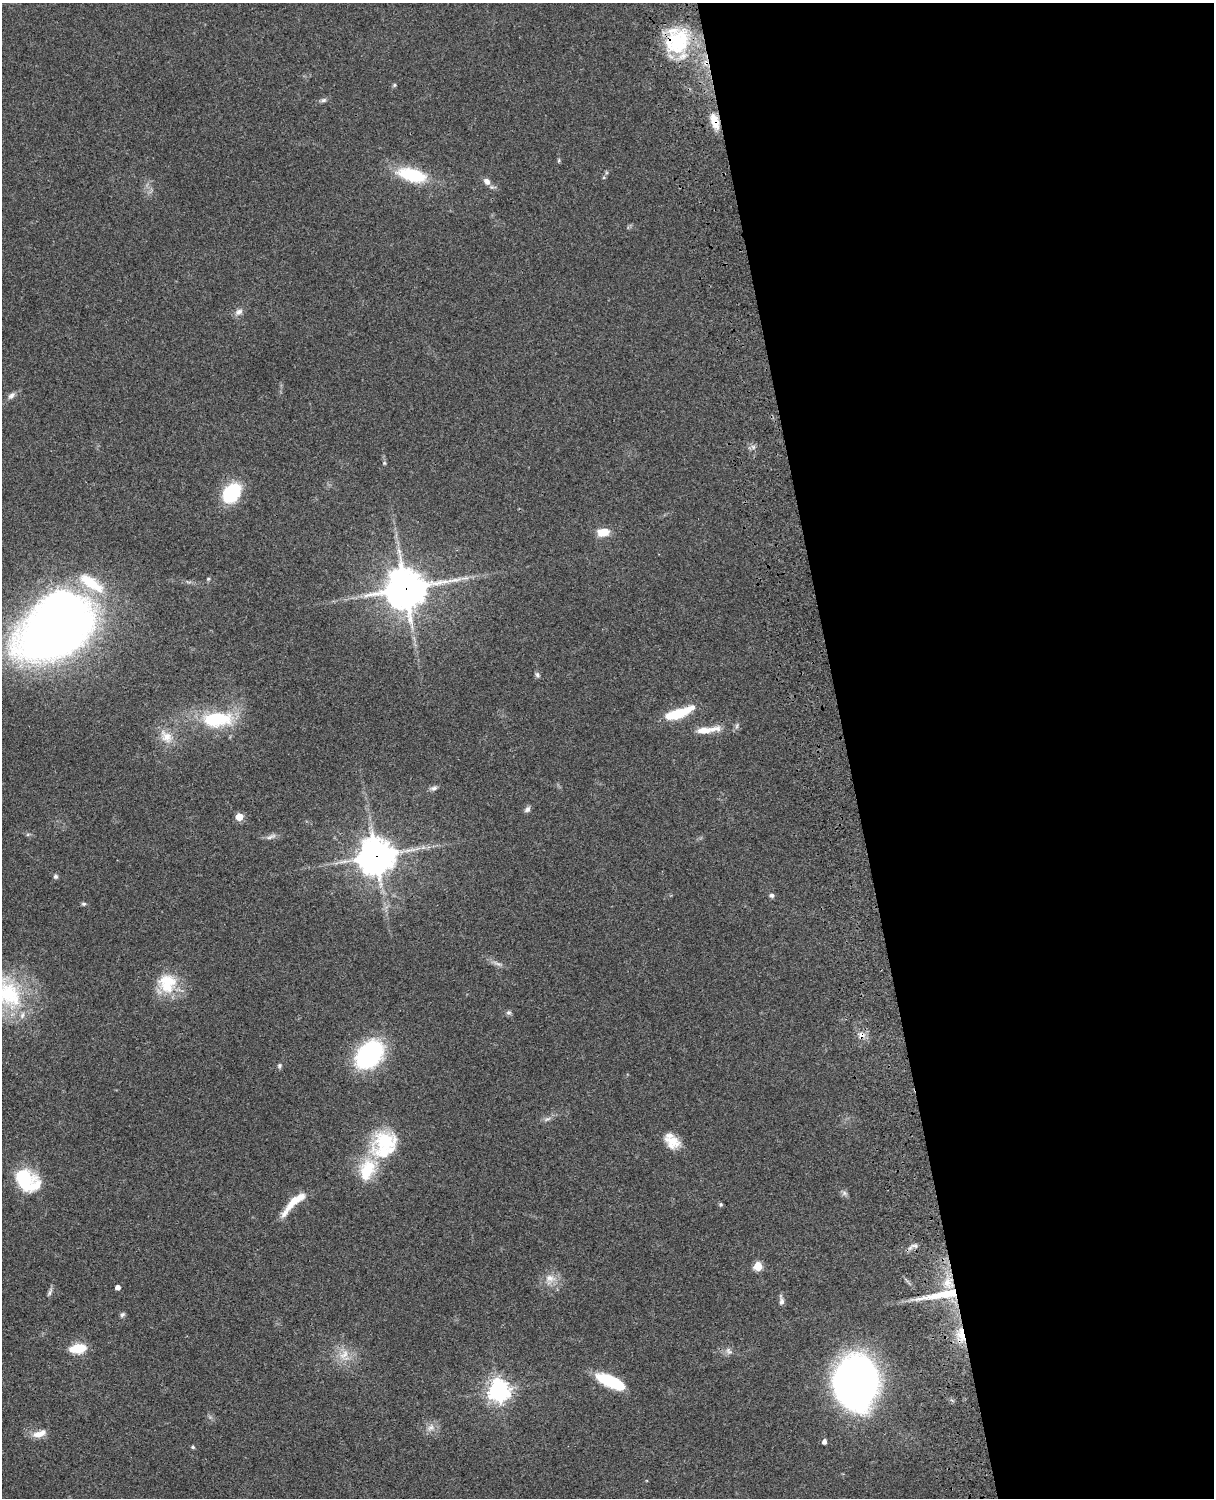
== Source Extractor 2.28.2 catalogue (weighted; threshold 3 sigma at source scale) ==
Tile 8 of 4 x 3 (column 4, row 2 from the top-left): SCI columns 3758-4969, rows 1773-3268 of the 5088 x 4928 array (HDU 1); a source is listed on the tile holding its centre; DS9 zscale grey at full resolution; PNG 1216 x 1500 px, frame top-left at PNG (2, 3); no overlay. Shown black and unused: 30% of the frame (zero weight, under 3 of 4 exposures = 6% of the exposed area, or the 3 px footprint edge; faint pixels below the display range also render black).
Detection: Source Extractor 2.28.2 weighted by HDU 2 'WHT'; one run over the whole footprint, this tile lists its part. Background 0.0768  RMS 0.0058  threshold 0.0259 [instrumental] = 3 sigma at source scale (4.5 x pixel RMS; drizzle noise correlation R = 1.50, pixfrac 1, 0.05/0.05 arcsec/px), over >= 5 px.
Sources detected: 70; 1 too faint to see at this stretch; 1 inside a brighter object's white glare — not listed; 4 inside a brighter listed object's ellipse — not listed separately; the other 64 listed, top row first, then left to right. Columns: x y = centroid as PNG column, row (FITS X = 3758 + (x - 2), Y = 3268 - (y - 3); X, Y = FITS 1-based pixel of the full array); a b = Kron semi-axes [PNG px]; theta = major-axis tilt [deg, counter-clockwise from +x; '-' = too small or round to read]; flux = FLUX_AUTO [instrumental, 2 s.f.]
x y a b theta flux
677 41 37 33 73 44
394 85 5 4 - 0.75
323 100 7 6 - 1.4
715 121 20 9 -71 9.2
559 160 6 4 72 0.69
412 175 33 14 -15 32
487 181 10 8 -47 3.1
239 312 12 8 30 2.8
11 396 11 6 46 2.4
384 463 5 5 - 0.76
232 493 24 17 49 29
603 532 13 8 9 9
465 578 14 4 4 2.6
208 579 4 4 - 0.65
91 583 46 16 -34 25
405 589 14 13 - 1600
56 630 58 35 25 560
537 675 7 6 - 1.3
679 713 35 9 20 21
217 719 39 18 2 40
704 730 22 9 0 7.3
166 736 21 14 -48 9.4
434 788 11 6 21 1.9
527 809 9 6 45 1.7
239 817 5 5 - 14
28 834 6 4 19 0.75
271 837 16 5 22 2.4
376 856 12 11 - 1100
56 876 6 6 - 1.2
772 895 6 6 - 1.4
84 904 6 5 - 1
167 983 26 24 -75 22
8 994 46 35 -44 53
508 1013 6 6 - 1.3
861 1035 10 9 - 3.9
369 1054 29 20 46 82
279 1066 6 5 - 1.2
547 1119 11 5 26 1.9
672 1142 19 14 -26 10
384 1144 40 32 58 40
26 1179 27 18 -41 37
844 1193 7 7 - 1.6
296 1200 33 9 39 11
721 1204 5 5 - 0.9
914 1246 10 5 -10 1.6
758 1266 5 5 - 23
550 1278 16 11 -8 6.2
948 1283 17 14 -61 11
118 1287 4 4 - 3.2
50 1292 14 4 68 1.7
941 1295 56 8 10 23
782 1301 11 6 -88 2.1
122 1315 7 6 - 1.1
961 1335 23 11 -90 11
78 1348 17 9 7 15
729 1351 10 7 -57 2.3
344 1355 18 13 79 9
610 1381 29 10 -25 30
856 1383 43 33 87 310
499 1390 8 7 - 420
431 1427 11 9 26 3.9
39 1434 18 8 19 5.8
824 1442 4 4 - 2.8
193 1447 5 4 - 0.86
Overlapping masked pixels (flux is a lower limit): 8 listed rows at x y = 677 41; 715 121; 405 589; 376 856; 861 1035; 948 1283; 941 1295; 961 1335
Isophote crosses this tile's border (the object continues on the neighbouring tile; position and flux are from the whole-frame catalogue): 1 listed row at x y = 8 994